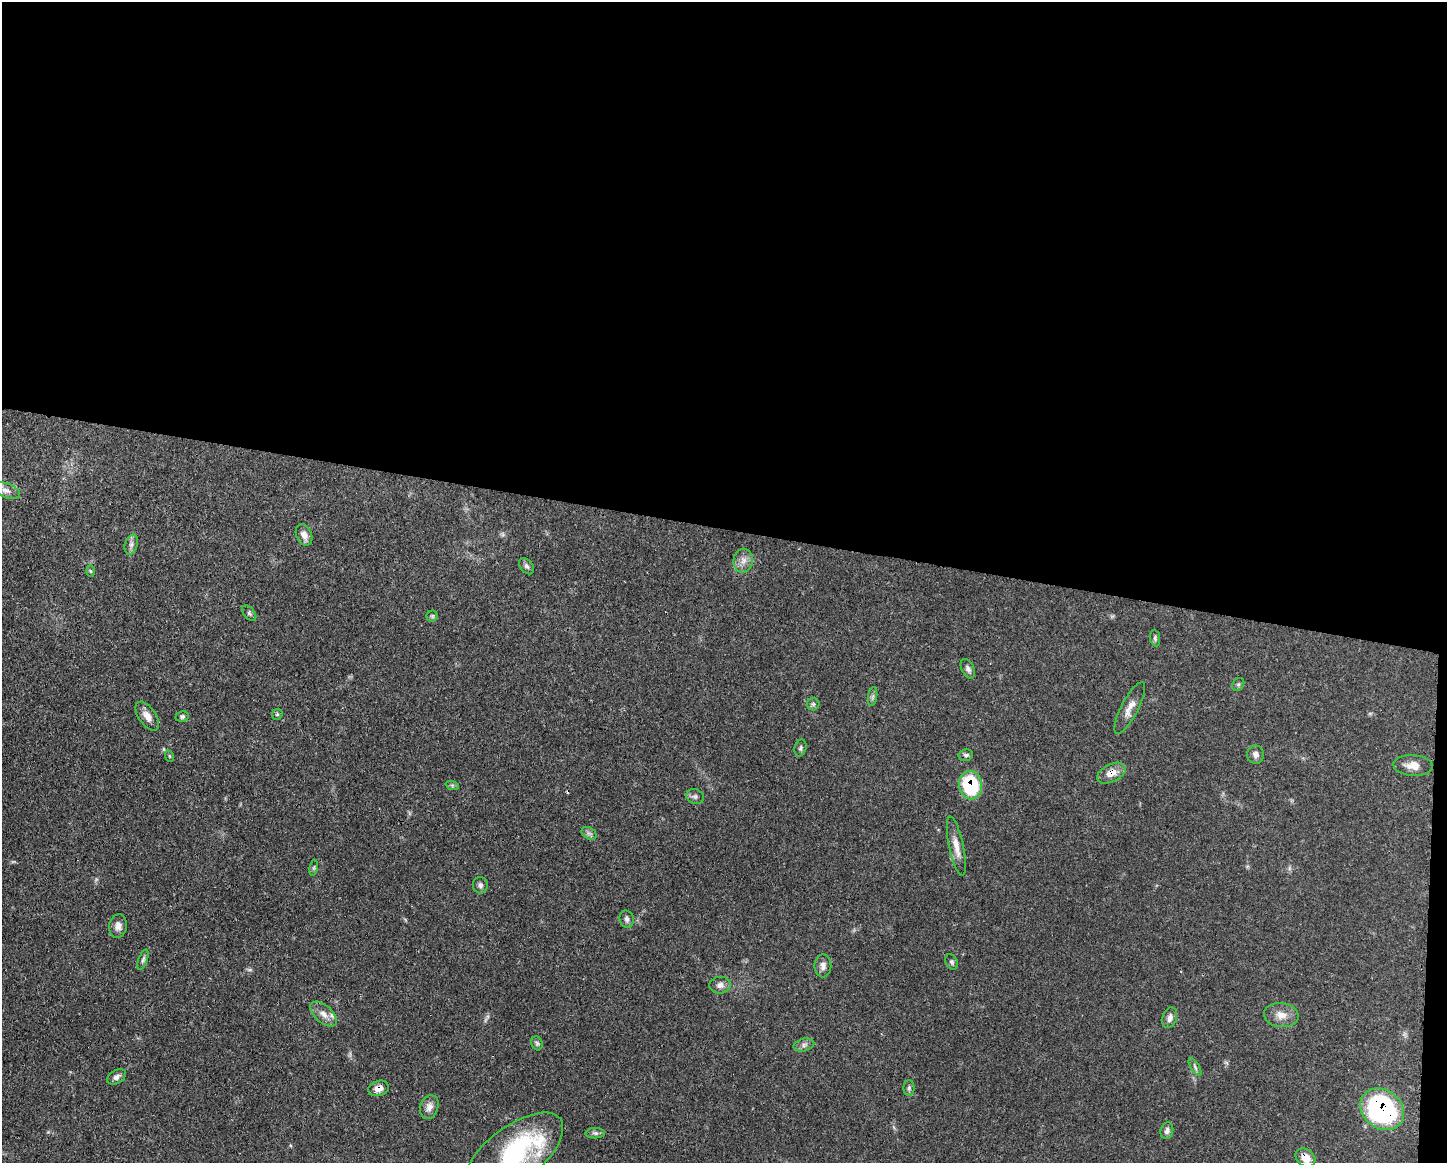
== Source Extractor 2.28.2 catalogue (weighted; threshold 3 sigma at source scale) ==
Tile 3 of 3 x 4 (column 3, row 1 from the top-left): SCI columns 3007-4451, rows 3483-4643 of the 4680 x 4646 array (HDU 1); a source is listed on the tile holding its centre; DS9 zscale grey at full resolution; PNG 1449 x 1165 px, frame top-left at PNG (2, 2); each listed source drawn as its Kron ellipse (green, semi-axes under 4 px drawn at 4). Shown black and unused: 46% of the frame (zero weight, under 3 of 4 exposures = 1% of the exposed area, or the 3 px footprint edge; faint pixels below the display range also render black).
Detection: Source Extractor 2.28.2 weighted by HDU 2 'WHT'; one run over the whole footprint, this tile lists its part. Background 0.0549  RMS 0.0032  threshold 0.0146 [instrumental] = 3 sigma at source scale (4.5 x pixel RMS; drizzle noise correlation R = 1.50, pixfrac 1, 0.05/0.05 arcsec/px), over >= 5 px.
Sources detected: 58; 3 too faint to see at this stretch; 1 inside a brighter object's white glare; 1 cosmic-ray / hot-pixel residue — neither listed nor drawn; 2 inside a brighter listed object's ellipse — not listed separately; the other 51 listed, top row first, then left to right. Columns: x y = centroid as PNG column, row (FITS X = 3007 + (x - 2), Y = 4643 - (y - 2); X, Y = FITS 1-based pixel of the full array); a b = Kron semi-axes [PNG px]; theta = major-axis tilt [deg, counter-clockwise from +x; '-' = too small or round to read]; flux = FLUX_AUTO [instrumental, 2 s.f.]
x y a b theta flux
6 490 15 7 -20 1.8
304 535 11 7 -66 2.3
131 544 10 6 73 1.3
743 561 12 9 83 2.3
526 566 9 6 -50 0.83
90 571 6 4 -88 0.39
249 613 9 5 -50 0.72
432 616 5 5 - 0.49
1155 638 8 5 -80 0.62
968 669 10 6 -64 1.2
1238 684 7 5 53 0.58
873 697 9 4 82 0.77
813 704 6 6 - 0.66
1130 708 29 8 62 3.4
277 714 6 5 - 0.49
147 716 16 8 -55 3
182 717 7 5 12 0.68
800 748 8 6 75 0.7
966 755 7 5 13 0.78
1255 755 9 8 - 1.5
169 756 6 3 -71 0.3
1413 765 20 10 -3 3.8
1111 773 15 8 26 3.6
452 785 7 4 -19 0.53
970 785 14 11 -82 23
695 796 9 7 -21 0.97
589 833 8 5 -31 0.93
956 846 30 7 -78 3.7
314 868 8 4 82 0.51
480 885 8 7 - 1
627 919 8 7 - 1.1
118 926 12 9 81 2
143 960 10 4 70 0.8
952 962 8 6 -61 0.76
823 966 11 8 89 1.7
720 985 11 8 7 1.7
324 1014 16 8 -41 2.6
1281 1015 17 12 -7 3.7
1170 1018 10 7 72 1.6
537 1043 7 5 -68 0.62
804 1045 10 6 16 1.3
1195 1067 10 4 -59 0.77
116 1077 10 6 31 1.3
379 1088 10 7 18 2.6
909 1088 8 5 90 0.78
429 1107 12 9 73 2.2
1382 1109 23 19 -39 62
1167 1131 8 6 76 1.2
595 1133 10 5 1 0.88
513 1155 59 27 38 46
1305 1158 11 8 -37 3.9
Overlapping masked pixels (flux is a lower limit): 5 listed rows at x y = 1111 773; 970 785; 379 1088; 1382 1109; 1305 1158
Isophote crosses this tile's border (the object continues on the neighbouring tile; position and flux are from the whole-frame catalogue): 1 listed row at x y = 513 1155